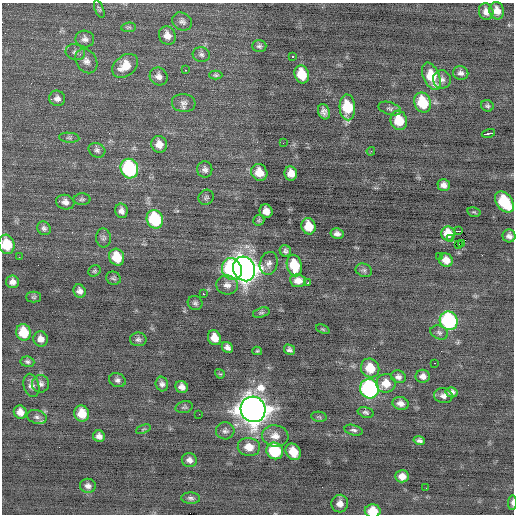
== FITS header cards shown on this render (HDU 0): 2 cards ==
NAXIS1  =                  512 / Axis length
NAXIS2  =                  512 / Axis length

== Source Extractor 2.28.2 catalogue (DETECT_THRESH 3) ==
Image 512 x 512 px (HDU 0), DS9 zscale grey, 1 PNG px = 1 image px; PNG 516 x 516 px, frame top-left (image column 1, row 512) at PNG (2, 3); each listed source drawn as its Kron ellipse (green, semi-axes under 4 px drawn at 4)
Background -0.141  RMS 0.83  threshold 2.5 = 3 sigma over >= 5 px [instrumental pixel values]
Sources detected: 131; all 131 listed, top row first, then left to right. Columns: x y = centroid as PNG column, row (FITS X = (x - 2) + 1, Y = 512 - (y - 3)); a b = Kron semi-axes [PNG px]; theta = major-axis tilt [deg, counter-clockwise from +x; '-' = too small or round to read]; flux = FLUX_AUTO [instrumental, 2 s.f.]
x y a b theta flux
99 9 9 4 -69 96
497 11 9 7 -73 510
486 12 8 7 - 360
182 21 10 8 -31 220
129 27 7 4 6 87
167 35 9 8 - 440
85 39 9 8 - 250
259 46 7 6 - 140
75 52 10 8 -19 220
201 55 9 7 -7 190
292 56 3 3 - 170
86 61 13 10 -56 390
125 66 14 10 38 970
186 70 3 2 - 670
461 73 8 6 -14 210
302 74 9 7 -73 1500
216 75 6 4 -1 92
159 76 9 8 - 340
431 76 14 8 -66 1600
442 79 9 9 - 250
57 98 8 7 - 270
184 103 12 9 -7 300
423 103 10 8 -68 2200
487 106 6 5 - 110
347 107 13 8 -87 2200
390 109 11 6 -18 190
324 112 8 5 -69 250
399 120 10 8 -72 1500
488 133 7 3 13 780
69 138 10 5 -5 120
283 143 2 2 - 37
159 144 8 7 - 510
97 150 8 7 - 170
371 151 4 3 - 49
129 169 10 8 -68 6800
205 169 8 7 - 220
259 172 9 8 - 760
291 173 7 6 - 560
444 185 6 5 - 270
206 197 8 7 - 130
82 199 8 6 1 110
65 202 9 7 -15 330
504 202 12 8 -52 3100
121 211 7 6 - 240
266 211 7 6 - 450
474 212 7 5 -13 76
155 219 9 8 - 3800
259 220 6 5 - 94
309 226 8 7 - 1100
44 228 7 6 - 170
458 231 3 2 - 1600
337 234 6 5 - 240
448 234 7 6 - 780
509 236 6 6 - 230
103 238 9 7 -86 150
451 238 2 2 - 240
7 244 10 8 -75 1700
461 244 3 3 - 43
458 245 2 2 - 300
285 251 6 5 - 150
439 256 3 2 - 58
19 257 2 2 - 200
117 257 8 7 - 1300
446 260 7 6 - 540
269 263 11 9 75 310
294 265 11 7 -75 2000
232 269 11 9 -60 5100
244 269 12 10 -65 62000
364 270 8 6 -23 140
94 271 6 5 - 91
113 278 7 6 - 120
298 281 8 6 -6 420
12 282 6 6 - 290
308 283 3 2 - 230
227 285 11 9 -8 350
79 291 7 6 - 260
203 294 2 2 - 280
34 297 7 5 -1 100
195 303 7 7 - 150
261 313 8 4 17 110
449 321 9 8 - 7400
323 329 7 3 -23 71
23 332 8 7 - 1300
439 333 9 6 -23 170
214 338 8 6 -66 630
41 339 7 7 - 330
138 339 8 7 - 170
227 347 6 5 - 230
289 350 6 5 - 160
257 351 5 4 - 73
27 362 7 5 -8 130
434 363 2 2 - 40
370 368 10 9 - 1200
220 374 5 4 - 63
423 376 7 6 - 280
398 377 7 6 - 220
117 380 8 6 -22 180
386 383 9 9 - 770
41 384 9 8 - 220
162 384 7 6 - 190
31 385 12 7 -75 300
182 387 6 6 - 310
369 389 10 9 - 11000
451 392 6 5 - 230
443 396 9 7 -13 270
400 403 8 6 -17 330
184 407 8 6 14 110
253 409 13 12 - 95000
20 412 7 6 - 380
366 412 8 5 -14 140
82 413 8 7 - 830
199 414 2 2 - 240
37 417 10 6 -16 220
319 417 8 5 -10 91
143 429 7 4 22 72
353 430 9 5 -15 150
225 431 9 8 - 210
99 436 6 5 - 250
275 436 13 10 -9 530
419 440 6 4 -14 160
249 447 11 9 -7 740
275 451 8 8 - 3200
293 452 9 7 -52 910
189 460 7 7 - 250
402 476 7 6 - 480
88 486 8 7 - 240
426 488 2 2 - 33
191 498 9 5 -4 170
512 502 7 3 87 150
340 504 9 8 - 380
373 511 8 6 -1 1100
At the frame edge (FLAGS 8, measured only in part): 3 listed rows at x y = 7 244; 512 502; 373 511